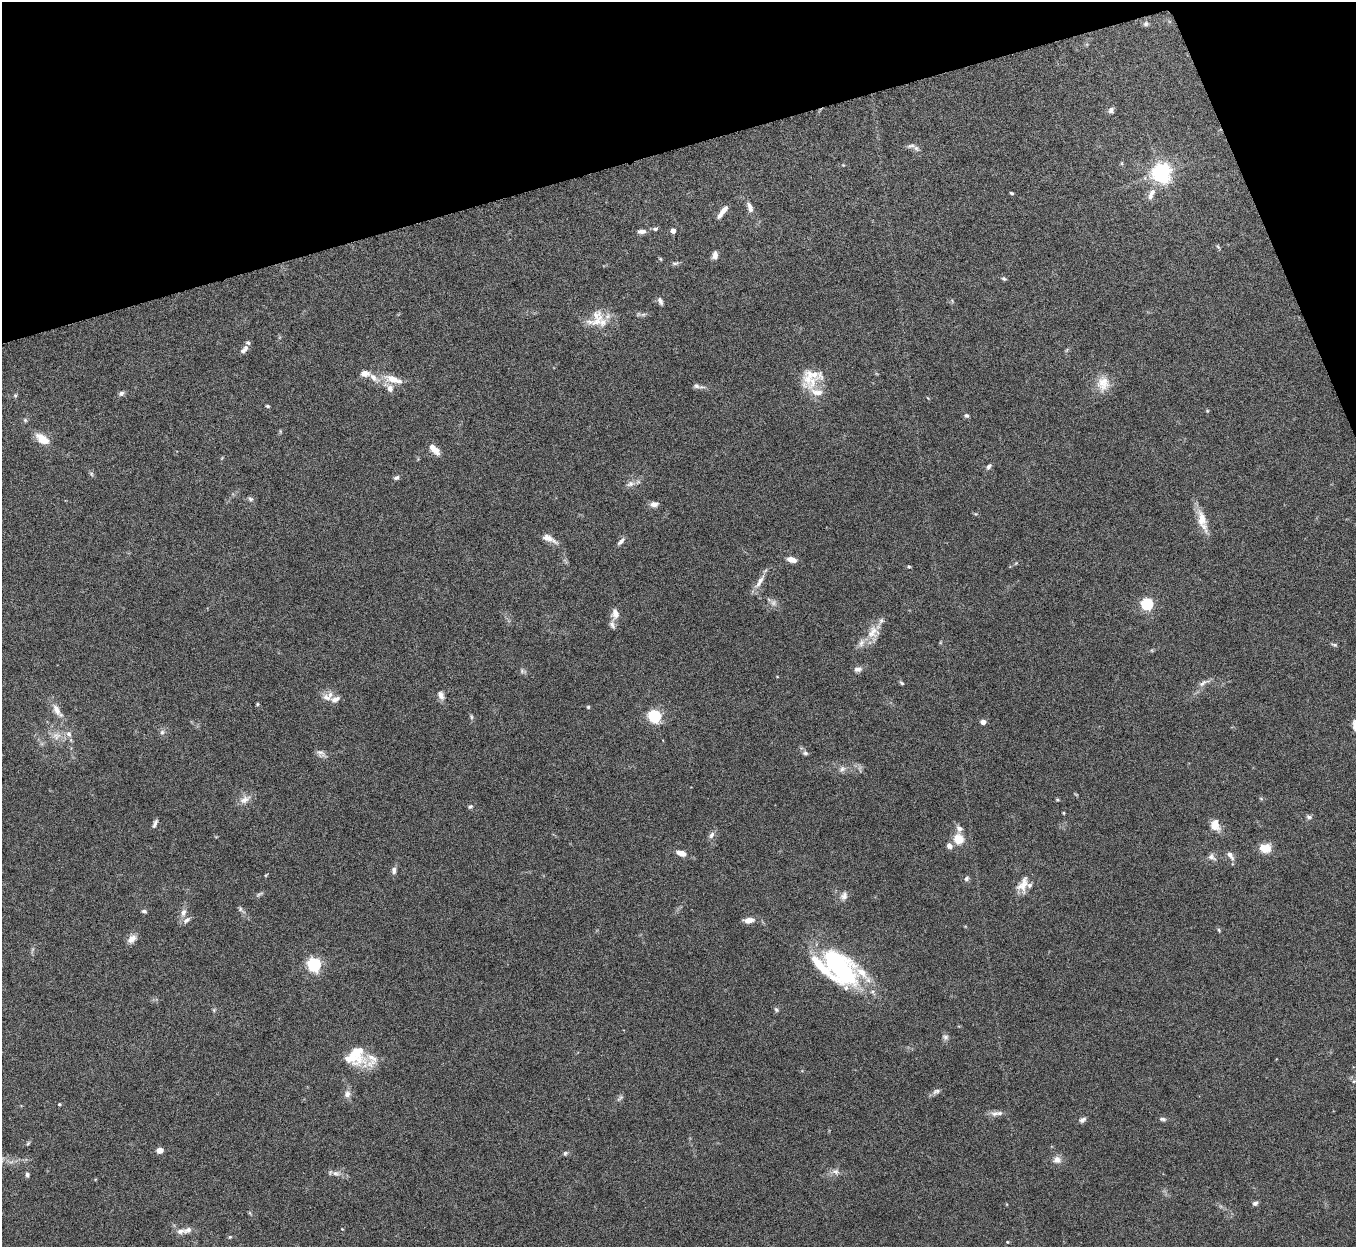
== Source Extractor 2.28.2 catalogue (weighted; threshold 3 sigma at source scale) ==
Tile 3 of 4 x 4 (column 3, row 1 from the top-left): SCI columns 2710-4063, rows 3886-5130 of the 5422 x 5406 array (HDU 1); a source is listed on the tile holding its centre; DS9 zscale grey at full resolution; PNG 1358 x 1249 px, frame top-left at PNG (2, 2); no overlay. Shown black and unused: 14% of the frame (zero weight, under 5 of 10 exposures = <1% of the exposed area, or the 3 px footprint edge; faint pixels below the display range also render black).
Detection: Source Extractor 2.28.2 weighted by HDU 2 'WHT'; one run over the whole footprint, this tile lists its part. Background 0.145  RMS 0.0057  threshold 0.0234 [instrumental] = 3 sigma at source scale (4.09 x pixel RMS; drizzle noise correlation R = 1.36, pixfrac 0.8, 0.05/0.05 arcsec/px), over >= 5 px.
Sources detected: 139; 1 too faint to see at this stretch — not listed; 19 inside a brighter listed object's ellipse — not listed separately; the other 119 listed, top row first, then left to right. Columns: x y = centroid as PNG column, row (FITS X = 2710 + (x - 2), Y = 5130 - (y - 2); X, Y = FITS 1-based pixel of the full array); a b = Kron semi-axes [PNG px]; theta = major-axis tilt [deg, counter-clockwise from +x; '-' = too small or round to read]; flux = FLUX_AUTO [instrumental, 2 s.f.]
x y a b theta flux
1146 24 7 6 - 1.2
1111 110 7 6 - 1.8
916 148 9 6 -38 1.6
1161 173 7 6 - 290
1011 193 4 3 - 0.7
1151 194 18 7 67 4
750 207 13 7 -72 2.9
723 211 17 5 52 4.4
655 229 6 5 - 1.2
642 231 12 6 3 2.6
673 231 4 4 - 3.4
1218 247 7 4 -45 0.75
715 255 10 7 80 2.5
675 263 10 5 10 1.2
1004 279 6 5 - 0.87
660 301 9 6 -67 1.7
643 314 7 4 1 1.1
597 321 32 14 18 11
244 349 14 7 45 2.8
365 373 10 6 1 3.9
811 376 32 21 27 13
393 379 26 9 -18 8
1103 383 21 16 89 8.2
696 386 9 7 -13 1.6
390 388 9 8 - 2.9
121 393 7 6 - 1.4
15 395 6 5 - 0.76
267 406 5 3 - 0.71
1207 411 5 4 - 0.5
966 416 6 5 - 1.2
25 420 6 5 - 0.86
43 439 15 8 -34 8.3
434 450 16 7 -45 4.3
989 466 8 5 55 1.4
91 474 7 5 -62 0.93
397 478 7 5 15 1.3
630 484 12 7 17 2.6
250 499 7 5 -44 1.1
654 504 9 6 1 2.8
1202 520 32 10 -74 8.4
549 539 19 7 -25 4.2
621 541 12 5 45 1.8
792 560 11 6 -15 3.7
1016 563 5 4 - 0.56
909 566 5 3 - 0.69
760 582 23 7 57 4.5
1147 603 5 5 - 68
615 614 15 9 89 4
873 632 19 15 46 7.7
1334 645 8 4 -17 0.85
858 669 11 7 8 2
522 671 7 6 - 1.2
777 677 4 3 - 0.35
901 683 6 4 -44 0.81
1203 683 18 6 30 2.6
441 695 12 7 -68 2.6
327 698 12 8 -27 3.1
257 704 5 3 - 0.56
588 707 4 4 - 0.73
57 710 22 8 -58 5.4
654 716 6 5 - 86
471 717 7 5 -70 0.93
983 722 4 4 - 4.8
1355 724 17 8 82 3.7
162 732 7 6 - 1.4
56 736 13 10 -10 4.8
321 753 13 8 -31 2.3
805 753 7 6 - 1.3
842 769 10 7 44 2
1261 798 6 4 -3 0.63
245 800 17 9 29 4
1057 800 5 3 - 0.55
470 807 6 5 - 0.97
1063 813 3 3 - 0.5
1309 817 8 5 -11 1.2
155 823 11 4 65 1.5
1215 825 12 9 -77 6.7
711 835 10 6 63 1.9
958 839 11 10 - 7.9
949 846 8 7 - 2.3
1265 848 15 12 -2 6.2
681 853 11 6 -21 4.4
1230 855 12 6 -54 2.4
1212 857 12 7 -40 2.1
394 870 9 6 87 2
266 875 6 3 53 0.44
966 879 7 6 - 1.2
1023 884 22 12 70 6
259 894 11 3 30 1
844 896 12 8 69 2.7
240 909 6 6 - 1
144 911 6 4 -17 1.1
183 913 12 7 77 2.9
749 920 11 6 7 3.9
1219 930 6 4 -50 0.67
132 939 13 9 41 3.4
314 964 6 6 - 100
839 967 51 29 -45 74
776 1009 6 5 - 1
945 1037 8 7 - 1.5
356 1052 30 19 -73 17
1354 1081 6 4 17 0.72
936 1091 11 6 19 1.8
347 1094 10 9 - 2.7
620 1098 12 4 42 1.2
59 1104 4 4 - 0.53
999 1113 11 6 0 2.3
1163 1119 9 5 -12 1.2
1083 1120 9 6 27 1.6
28 1143 6 4 46 0.69
160 1150 7 6 - 2.9
565 1153 6 6 - 0.96
1057 1160 10 9 - 3.3
836 1172 11 8 -12 2.5
336 1173 11 7 -7 2.5
27 1175 7 5 -84 1.2
1255 1203 6 5 - 1.5
188 1230 13 8 29 2.8
230 1237 5 4 - 0.59
Isophote crosses this tile's border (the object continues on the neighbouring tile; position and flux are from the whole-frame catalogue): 1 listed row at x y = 1355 724